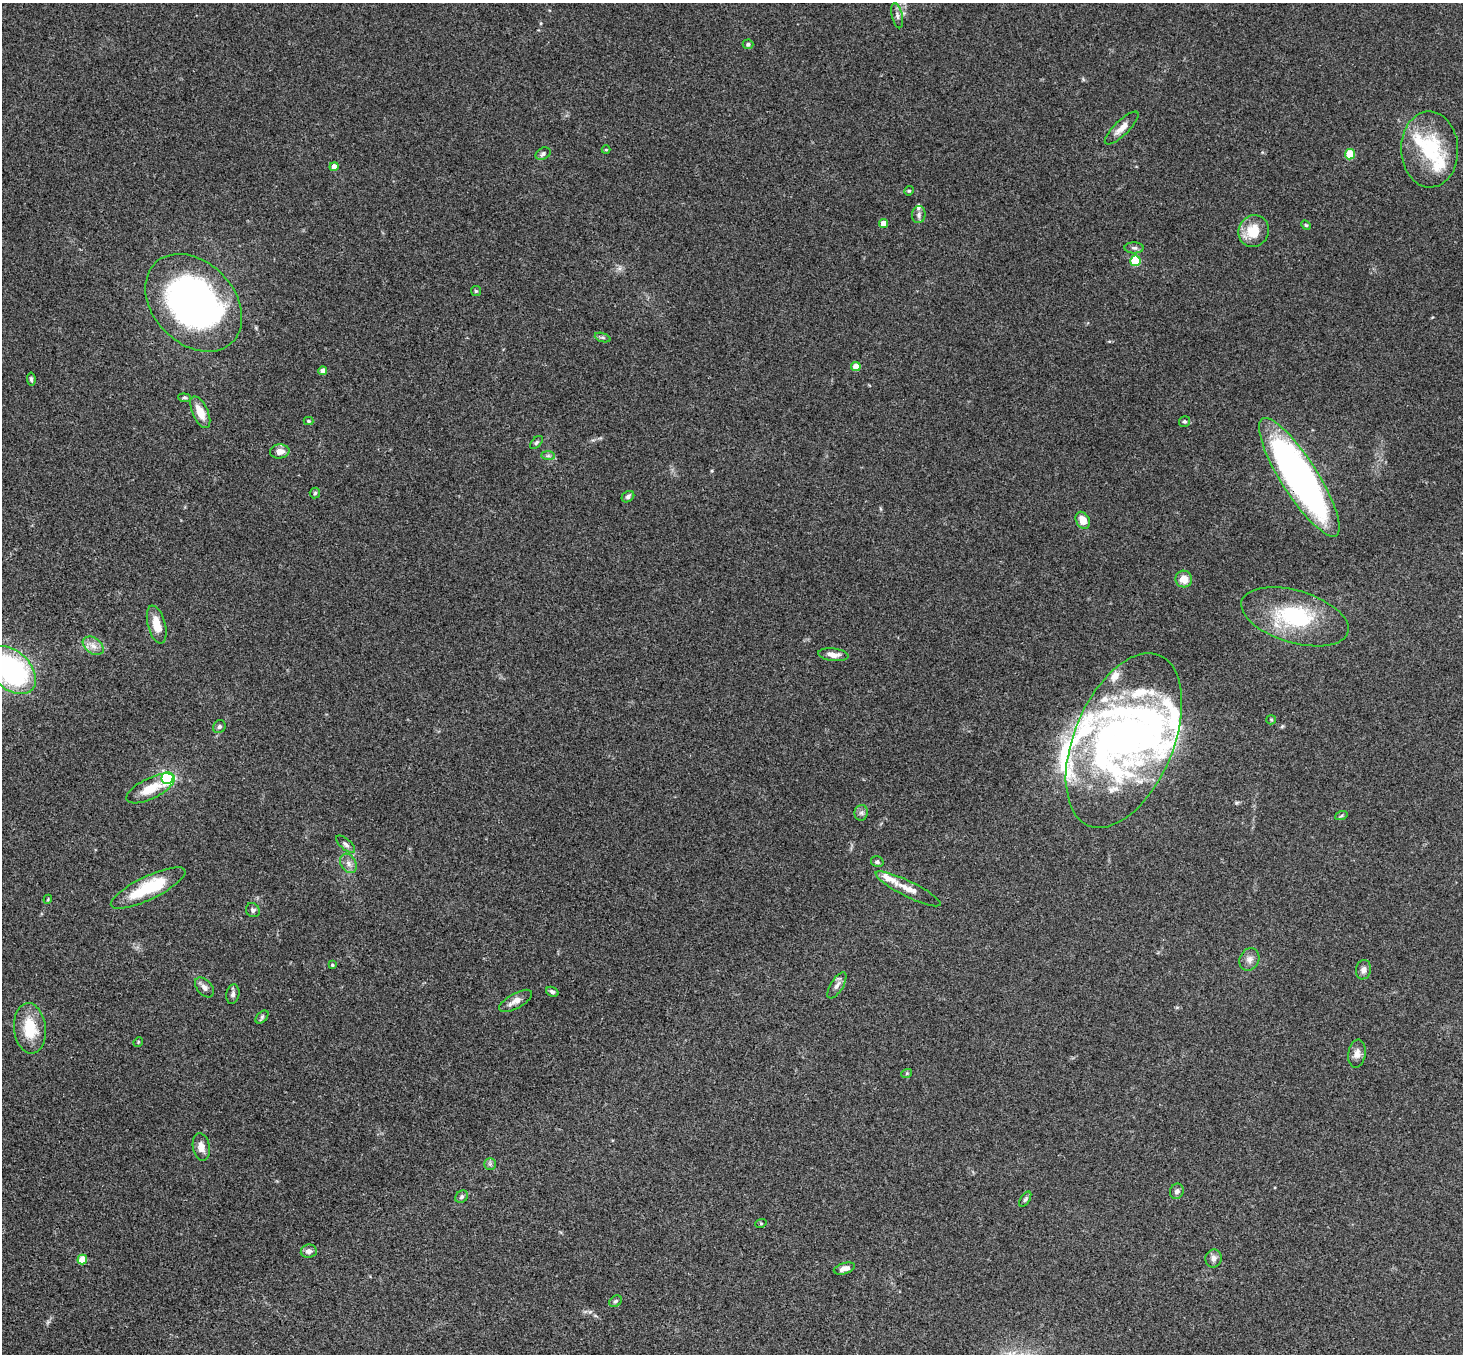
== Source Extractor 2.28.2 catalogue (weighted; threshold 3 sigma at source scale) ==
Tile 7 of 4 x 4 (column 3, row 2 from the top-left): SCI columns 2976-4436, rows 3033-4384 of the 5948 x 5929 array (HDU 1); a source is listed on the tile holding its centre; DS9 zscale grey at full resolution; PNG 1465 x 1356 px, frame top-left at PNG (2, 3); each listed source drawn as its Kron ellipse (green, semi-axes under 4 px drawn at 4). Shown black and unused: <1% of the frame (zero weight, under 3 of 4 exposures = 6% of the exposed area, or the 3 px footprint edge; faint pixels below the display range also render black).
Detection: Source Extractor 2.28.2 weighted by HDU 2 'WHT'; one run over the whole footprint, this tile lists its part. Background 0.167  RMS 0.0073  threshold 0.0327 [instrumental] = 3 sigma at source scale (4.5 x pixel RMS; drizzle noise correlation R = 1.50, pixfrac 1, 0.05/0.05 arcsec/px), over >= 5 px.
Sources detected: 90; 5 inside a brighter object's white glare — neither listed nor drawn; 9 inside a brighter listed object's ellipse — not listed separately; the other 76 listed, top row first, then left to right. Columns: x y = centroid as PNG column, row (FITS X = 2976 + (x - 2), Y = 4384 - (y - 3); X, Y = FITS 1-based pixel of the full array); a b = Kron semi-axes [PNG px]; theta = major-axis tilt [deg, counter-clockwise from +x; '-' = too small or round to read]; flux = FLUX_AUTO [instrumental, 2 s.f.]
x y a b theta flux
897 16 13 5 -77 2.6
748 44 5 5 - 1.7
1122 128 22 7 44 6.8
1430 149 38 28 -88 47
606 150 4 4 - 0.75
543 154 8 5 30 1.9
1350 154 5 5 - 28
334 167 4 4 - 6.7
909 191 5 4 - 0.9
919 215 8 7 - 2.5
884 223 4 4 - 8.4
1306 225 5 4 - 0.84
1254 231 16 15 - 17
1134 248 9 5 0 2
1135 261 5 5 - 34
476 291 5 5 - 1
194 303 55 40 -46 290
603 337 8 3 -19 1.2
856 366 4 4 - 11
323 371 4 4 - 4.9
31 379 6 4 -82 1.4
185 398 6 4 -5 1.1
200 412 17 8 -66 11
308 421 5 4 - 0.86
1184 421 6 5 - 1.4
536 442 8 4 46 1.3
280 451 10 7 5 5.7
548 456 7 4 0 1.5
1299 477 69 18 -58 340
315 493 5 5 - 1.1
628 497 7 5 35 1.9
1083 520 9 6 -63 8.4
1184 579 8 8 - 8.3
1295 617 55 26 -17 63
157 625 19 9 -75 12
93 646 11 7 -35 5.1
833 655 15 6 -7 5.2
11 670 29 19 -43 140
1271 720 5 5 - 0.9
219 727 7 6 - 1.7
1124 740 92 49 67 240
167 778 6 6 - 160
151 788 26 10 26 14
861 813 8 6 83 2
1341 816 6 4 19 1.1
346 844 12 5 -41 2.3
877 862 6 5 - 1.7
348 863 10 7 -59 3.8
148 888 41 11 26 38
908 889 36 8 -26 9.5
48 899 4 3 - 0.66
253 910 7 6 - 1.9
1249 959 11 9 63 4.1
332 965 4 4 - 1
1363 970 10 7 79 3.2
837 985 15 6 59 3.7
204 987 11 7 -47 3.2
552 992 6 4 -21 1.6
233 994 10 6 78 2.5
516 1001 18 7 29 6.1
262 1017 8 4 46 1.4
30 1028 25 16 -84 25
138 1042 5 4 - 0.81
1357 1054 14 8 80 4.8
907 1073 5 3 - 0.74
201 1147 14 8 -81 5.2
490 1164 6 5 - 1.5
1177 1191 8 6 67 2.9
462 1197 7 5 46 1.7
1025 1199 8 4 57 1.5
761 1223 5 3 - 0.76
309 1251 8 6 7 3.5
1213 1258 9 8 - 3.4
82 1260 5 4 - 17
844 1268 11 5 16 4.1
616 1301 7 5 31 1.4
Overlapping masked pixels (flux is a lower limit): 1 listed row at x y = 1299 477
Isophote crosses this tile's border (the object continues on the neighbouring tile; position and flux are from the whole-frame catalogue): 1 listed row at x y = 11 670